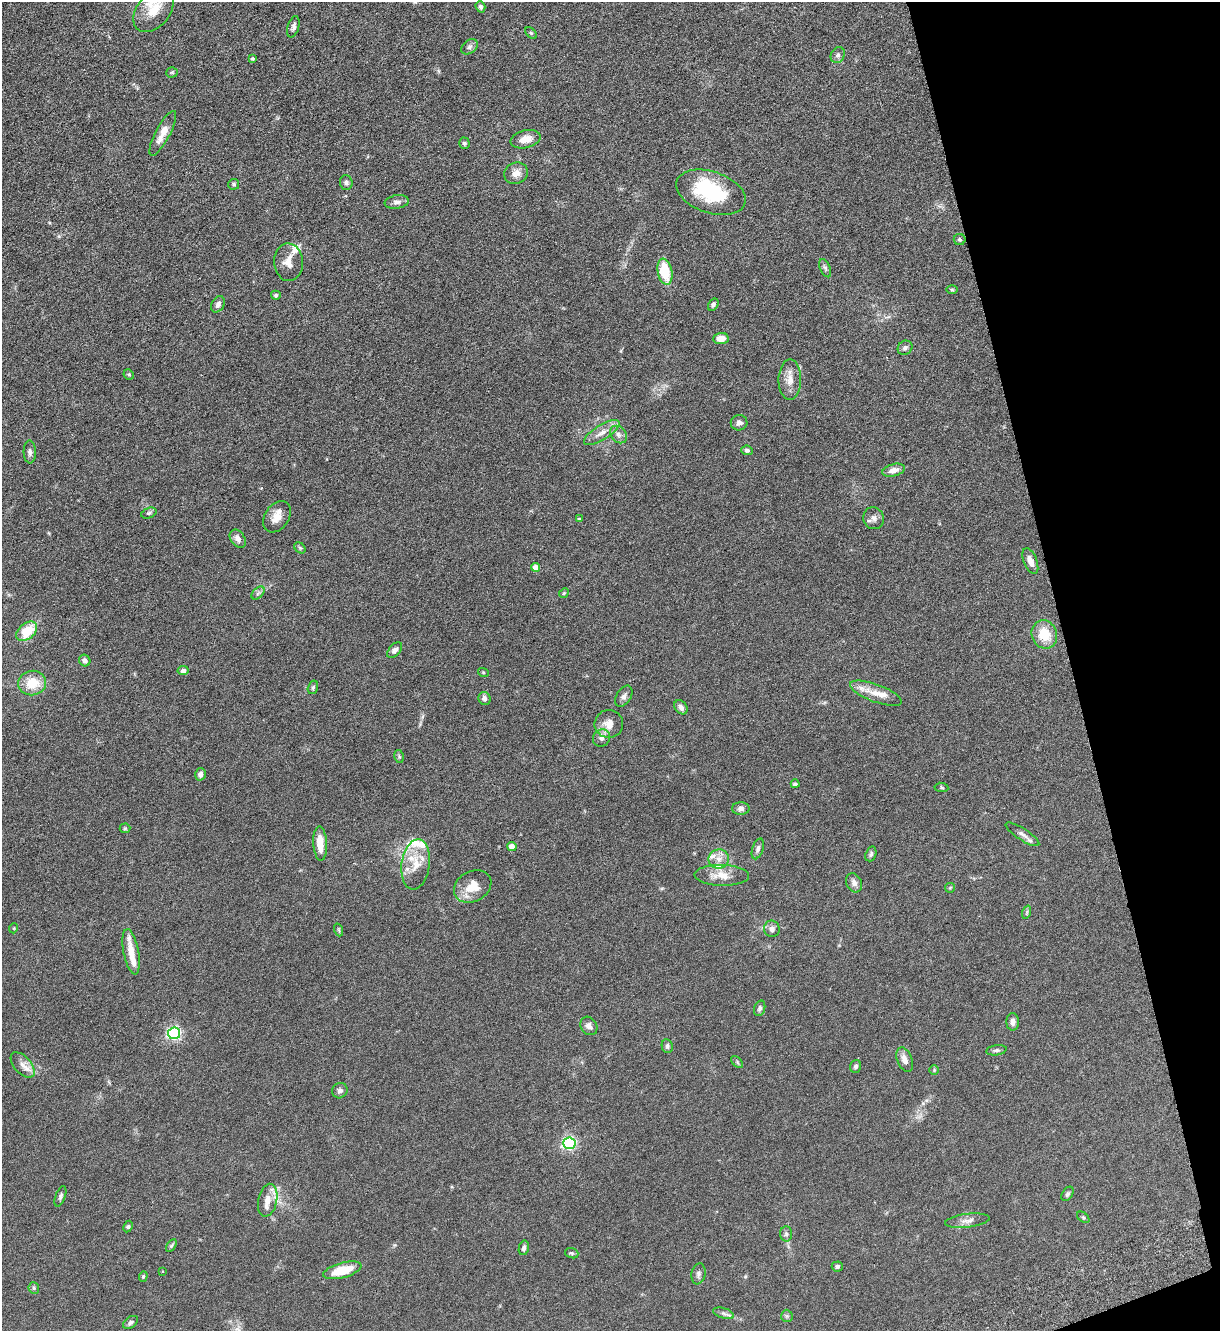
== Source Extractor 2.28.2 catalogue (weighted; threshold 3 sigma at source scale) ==
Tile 12 of 4 x 4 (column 4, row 3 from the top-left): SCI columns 3836-5053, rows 1410-2738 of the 5361 x 5481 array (HDU 1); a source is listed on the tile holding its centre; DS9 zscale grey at full resolution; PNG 1222 x 1333 px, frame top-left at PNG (2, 2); each listed source drawn as its Kron ellipse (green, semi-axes under 4 px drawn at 4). Shown black and unused: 13% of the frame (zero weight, under 3 of 6 exposures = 3% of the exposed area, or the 3 px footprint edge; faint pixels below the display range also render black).
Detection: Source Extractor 2.28.2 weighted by HDU 2 'WHT'; one run over the whole footprint, this tile lists its part. Background 0.0665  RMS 0.0058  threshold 0.0236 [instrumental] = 3 sigma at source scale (4.09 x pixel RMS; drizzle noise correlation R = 1.36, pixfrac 0.8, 0.05/0.05 arcsec/px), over >= 5 px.
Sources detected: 124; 1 inside a brighter object's white glare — neither listed nor drawn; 11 inside a brighter listed object's ellipse — not listed separately; the other 112 listed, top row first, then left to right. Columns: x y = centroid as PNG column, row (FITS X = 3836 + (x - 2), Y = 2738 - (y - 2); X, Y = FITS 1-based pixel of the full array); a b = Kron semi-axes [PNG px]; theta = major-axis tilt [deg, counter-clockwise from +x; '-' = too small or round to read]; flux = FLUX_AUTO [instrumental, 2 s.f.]
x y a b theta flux
480 7 6 4 -71 1.2
154 10 25 16 51 12
293 27 11 5 74 1.6
531 33 7 4 -44 0.81
469 47 9 6 40 1.5
838 55 8 6 64 1.5
253 59 4 4 - 0.74
172 72 5 5 - 0.73
163 133 25 7 62 6.3
526 139 15 8 14 5.4
464 143 6 5 - 0.94
516 173 12 10 22 3.7
346 183 7 6 - 1.5
234 184 5 5 - 0.94
711 192 36 20 -18 35
397 202 12 6 9 2
960 240 6 5 - 0.93
288 262 19 14 -88 5.6
825 268 10 5 -67 1.1
665 272 13 7 -79 16
952 290 6 4 -1 0.59
276 295 5 4 - 1.1
218 304 8 6 61 1.9
713 305 6 4 58 1.1
721 338 8 5 4 5
905 348 8 6 43 1.5
129 374 5 4 - 0.77
790 380 20 11 90 5.6
739 423 8 7 - 1.8
602 433 20 7 32 4.9
618 434 10 7 -47 2.2
747 450 6 5 - 1.3
30 452 11 6 -88 1.7
894 470 11 6 14 3.6
149 513 8 5 20 0.96
277 517 17 12 56 5.4
874 518 11 10 - 2.4
579 519 4 3 - 0.77
238 539 10 7 -56 3.1
300 548 6 4 -43 0.79
1030 561 13 6 -68 3.5
536 567 4 4 - 4.9
258 593 8 4 45 1.2
564 593 5 4 - 0.61
27 631 12 8 40 15
1044 634 14 12 -67 12
395 650 9 5 48 1.9
85 661 6 5 - 1.4
183 671 5 4 - 1.4
483 672 5 3 - 0.5
32 683 14 12 7 12
313 687 7 5 74 0.95
876 693 27 8 -20 7.2
624 696 12 7 58 2.1
484 699 7 6 - 1.8
681 707 8 6 -51 2.3
609 724 14 14 - 5.5
601 738 9 8 - 2.1
399 756 6 4 -78 0.72
200 774 6 5 - 1.9
795 784 4 3 - 0.87
941 787 7 4 -8 0.69
741 809 9 6 -1 1.9
125 828 5 5 - 0.65
1022 834 20 6 -33 2.5
320 843 17 7 -87 7.6
512 847 4 4 - 4.3
758 849 11 5 72 1.6
871 854 7 5 70 1.1
719 859 10 9 - 3.9
416 864 25 14 82 10
722 875 27 10 -1 7
854 883 10 7 -64 2.4
473 886 20 15 29 9.2
950 888 5 5 - 0.61
1027 912 7 4 72 0.77
14 928 5 3 - 0.41
772 929 8 8 - 2.2
339 930 6 4 -71 0.54
131 952 23 7 -79 6.9
760 1008 8 5 71 1.2
1013 1022 9 6 -87 2.1
589 1026 10 7 -55 2.3
174 1033 6 5 - 95
667 1046 7 5 -80 1.1
996 1050 10 5 9 1.2
905 1060 13 7 -69 3.3
737 1062 7 4 -46 0.8
23 1065 15 8 -48 3.6
856 1066 6 5 - 1.3
934 1070 5 4 - 0.63
340 1091 8 7 - 1.5
569 1143 6 6 - 83
1067 1194 8 5 57 1
60 1196 10 5 70 1.2
268 1200 16 9 79 5.2
1083 1217 7 4 -40 0.77
967 1221 22 7 7 3.2
128 1226 6 4 63 0.81
786 1234 7 6 - 1.2
171 1246 7 4 59 0.79
524 1248 7 5 77 1.4
572 1253 7 5 -18 0.75
837 1266 5 5 - 1.2
342 1270 19 7 15 14
162 1271 3 2 - 0.47
698 1274 10 7 79 1.7
143 1276 5 4 - 0.69
34 1288 6 5 - 0.84
723 1313 11 5 -17 1.5
787 1316 6 6 - 0.89
131 1322 8 5 36 1.4
Isophote crosses this tile's border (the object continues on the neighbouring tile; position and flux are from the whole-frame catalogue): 1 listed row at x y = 154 10